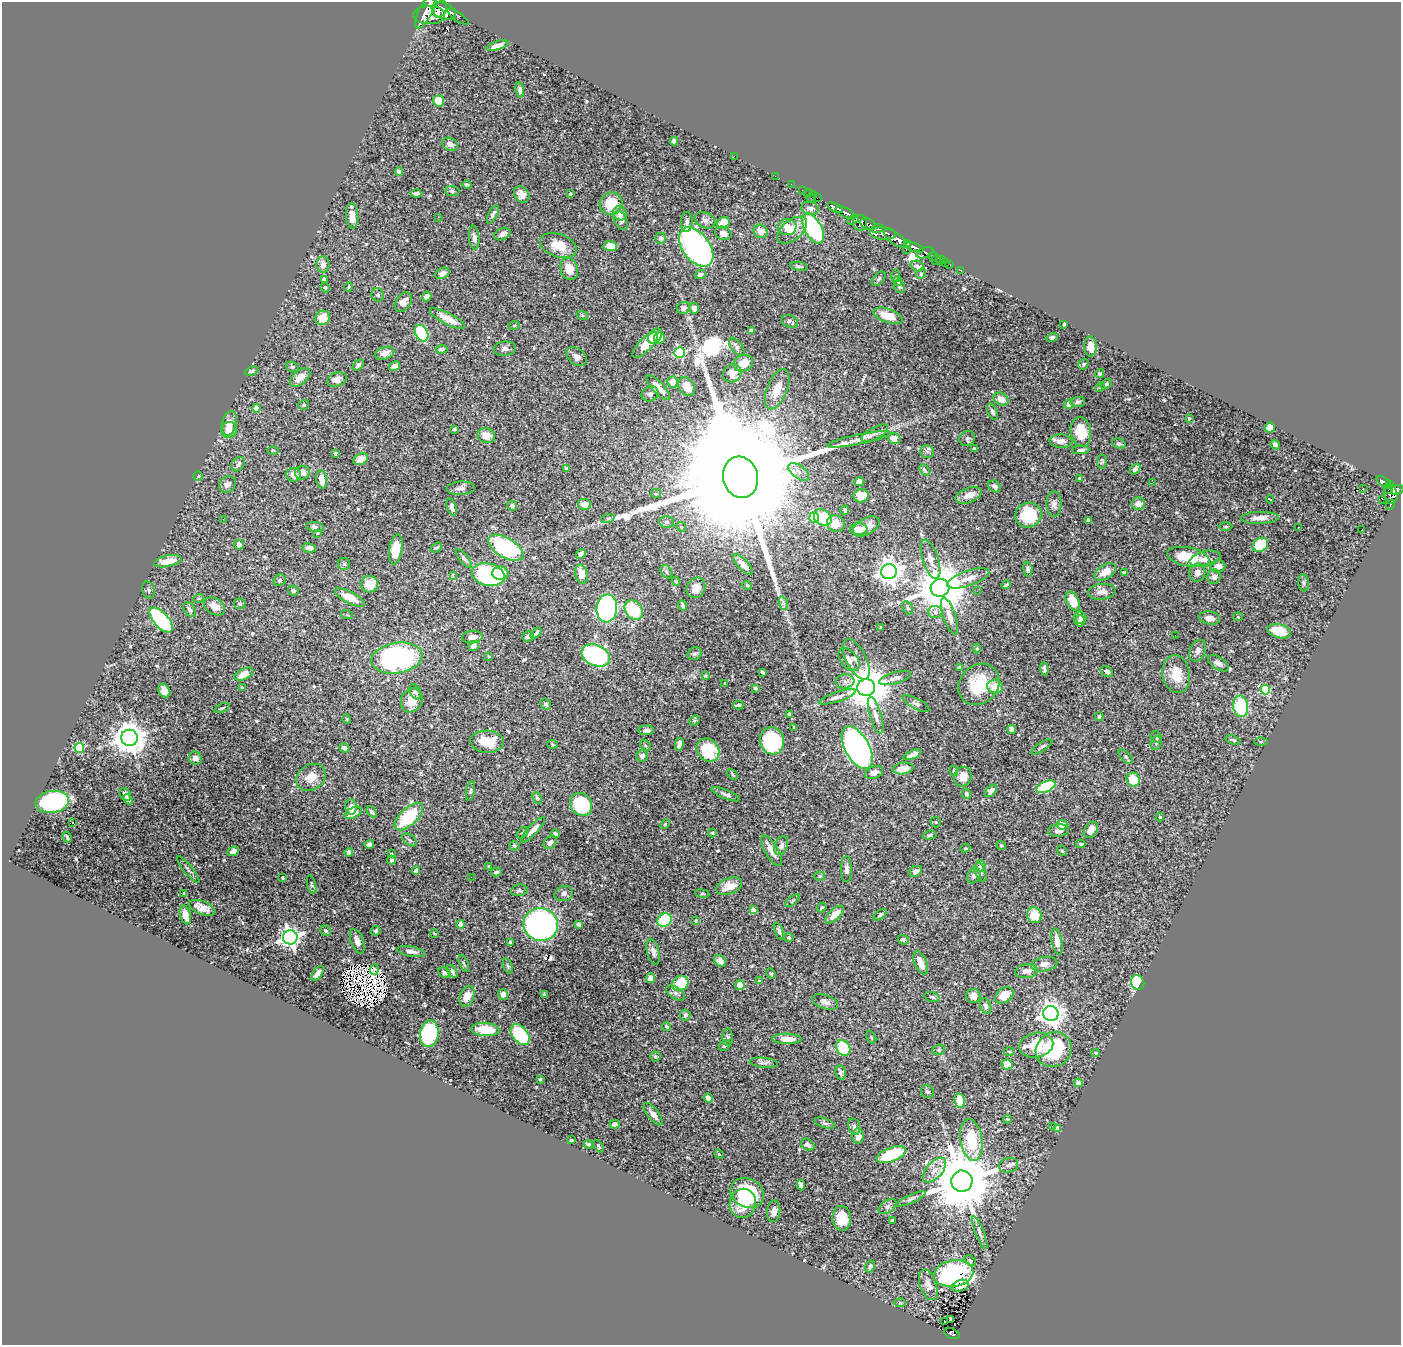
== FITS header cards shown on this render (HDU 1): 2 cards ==
NAXIS1  =                 1399
NAXIS2  =                 1343

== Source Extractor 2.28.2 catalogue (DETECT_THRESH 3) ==
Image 1399 x 1343 px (HDU 1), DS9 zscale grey, 1 PNG px = 1 image px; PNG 1403 x 1347 px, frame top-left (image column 1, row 1343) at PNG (2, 2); each listed source drawn as its Kron ellipse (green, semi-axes under 4 px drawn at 4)
Background 2.57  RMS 0.025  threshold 0.0743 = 3 sigma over >= 5 px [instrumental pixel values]
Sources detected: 571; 8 with non-positive FLUX_AUTO (blend fragments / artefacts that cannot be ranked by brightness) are neither listed nor drawn; of the other 563, the 500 brightest by FLUX_AUTO listed and drawn (63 fainter detections omitted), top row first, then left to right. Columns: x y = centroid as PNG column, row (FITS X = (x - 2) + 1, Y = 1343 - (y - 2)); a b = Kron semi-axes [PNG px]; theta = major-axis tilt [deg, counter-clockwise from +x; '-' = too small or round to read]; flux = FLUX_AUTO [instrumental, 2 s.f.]
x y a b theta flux
430 2 6 2 -7 2800
440 9 9 6 62 7900
426 10 20 6 63 11000
444 11 13 8 -21 14000
429 15 16 9 -1 9500
458 17 13 3 -36 1200
497 46 11 4 16 11
520 90 7 4 -81 5.4
439 101 5 5 - 41
674 141 4 4 - 5.8
450 144 8 6 -24 9
734 156 2 2 - 40
399 171 4 3 - 3.7
775 176 2 2 - 32
791 184 2 2 - 30
467 185 4 3 - 3
803 190 3 2 - 67
452 191 7 5 -1 3.4
416 193 5 3 - 5
570 193 3 3 - 1.9
808 193 4 3 - 42
522 194 9 7 -53 12
812 197 6 3 60 130
817 198 2 2 - 35
611 204 11 11 - 48
810 208 9 6 -13 7.8
835 208 8 4 -26 15000
620 213 7 6 - 12
846 213 11 4 -26 4900
493 214 10 4 63 4.4
352 216 13 6 -86 17
438 217 2 2 - 48
705 220 11 7 -27 6.5
853 220 6 3 37 910
621 221 10 6 -63 7.6
687 222 10 5 86 5.3
723 223 6 5 - 25
860 223 8 7 - 2000
868 224 8 5 -28 1600
787 227 9 8 - 17
813 228 16 8 -62 190
877 229 6 4 20 1100
792 230 17 10 40 23
761 231 7 6 - 17
723 233 8 6 -20 8.1
502 234 8 5 25 7.9
883 234 13 6 -4 4800
474 238 12 5 -84 6.9
661 238 5 5 - 5
895 239 14 5 -35 11000
907 244 4 3 - 1800
558 245 19 11 -18 31
610 246 7 5 -3 20
696 247 22 13 -54 530
915 247 10 4 -19 5200
906 250 3 2 - 94
925 253 9 5 19 1100
933 256 5 4 - 520
936 260 5 2 - 30
941 260 4 3 - 200
946 262 3 2 - 50
323 265 8 6 -87 11
950 265 3 2 - 57
799 266 9 3 -10 3.1
917 266 7 5 -22 5.2
569 269 11 8 -73 22
960 270 2 2 - 23
442 273 7 5 26 8.1
700 274 6 4 21 4.7
921 274 5 4 - 2.2
896 275 6 4 70 2.1
324 279 4 4 - 7.3
879 279 8 5 47 3.3
898 281 5 4 - 6
348 287 4 2 - 1.7
900 287 6 5 - 3.6
325 288 5 3 - 1.8
378 295 7 6 - 4.2
427 296 5 4 - 9.2
403 302 11 7 53 12
683 308 7 6 - 6
694 308 5 5 - 9.1
582 315 6 4 -19 2
888 316 15 7 -18 29
323 318 7 7 - 23
447 319 20 6 -28 23
789 321 8 6 -22 5.2
1064 324 3 3 - 3.4
514 325 6 4 2 2
751 330 4 3 - 7.4
422 333 9 6 -64 100
655 336 8 6 51 20
1052 337 5 4 - 3.4
660 338 6 5 - 23
645 345 17 6 46 33
737 347 11 5 -51 4.9
1090 347 10 6 -87 14
442 349 6 4 6 3.6
505 349 11 7 7 6.8
384 353 10 6 16 9.9
680 353 5 5 - 160
577 357 11 8 -39 8.8
743 363 10 8 25 20
1083 364 6 4 54 2.8
358 365 7 4 46 5.2
395 366 6 4 31 7.5
292 367 6 5 - 2.5
251 371 7 4 20 3.8
732 373 10 8 46 15
1100 373 4 4 - 2.4
300 377 12 7 39 17
337 379 10 7 19 9
673 382 5 5 - 18
1106 384 6 4 31 2.8
658 387 16 5 -46 21
687 387 10 7 -58 21
1100 387 5 4 - 1.9
777 389 21 10 68 27
650 394 9 7 31 6.5
1001 399 8 6 -30 15
1078 402 7 5 6 3.5
1069 404 4 4 - 13
304 405 5 5 - 2.9
256 408 4 4 - 20
992 412 8 4 -66 4.1
1189 418 4 3 - 2.8
229 423 12 7 75 27
1270 427 5 5 - 15
454 429 4 3 - 2.1
229 430 8 7 - 11
1081 432 15 10 -82 44
875 433 14 6 28 9.9
486 436 9 7 -17 20
967 438 8 7 - 3.9
859 439 32 5 11 13
894 439 6 5 - 17
1061 441 11 6 -4 11
1119 443 7 5 -19 3.6
1275 445 5 4 - 5.5
974 449 4 3 - 5.4
273 450 6 3 0 1.7
1081 450 8 4 3 4.5
927 452 6 6 - 4.4
336 453 3 3 - 2.7
361 459 7 5 32 15
1102 462 7 5 83 2.6
238 464 8 6 53 6.1
566 468 4 3 - 2.9
1135 469 6 4 50 4.6
924 470 6 3 -48 2.8
799 472 12 6 -36 9.8
302 473 7 7 - 9.9
294 475 7 7 - 14
198 476 5 4 - 2.2
741 477 21 17 -75 160000
322 479 9 5 -82 13
1080 479 4 3 - 4.1
859 481 5 4 - 7.9
1153 482 2 2 - 3.5
1384 482 8 4 -30 760
227 484 9 7 49 8.2
1389 485 4 3 - 550
994 486 7 5 -46 5.9
461 488 14 6 3 8.1
1363 488 3 2 - 4.7
1388 489 5 2 - 300
1397 490 6 4 15 1700
656 494 5 4 - 2.6
969 495 14 7 20 14
1391 495 9 6 -82 2300
861 496 7 6 - 21
1270 499 4 2 - 2.8
1382 499 2 2 - 35
585 504 7 5 -12 13
1054 504 13 7 -90 7.7
1138 504 6 6 - 12
1390 505 5 3 - 130
512 506 5 5 - 3.7
452 507 9 4 -71 7.5
845 510 5 3 - 2.1
1028 515 13 12 - 81
823 517 9 7 -34 56
608 518 7 4 19 3.2
814 518 5 5 - 97
1260 518 19 6 1 13
223 519 2 2 - 6.1
1088 521 4 3 - 6.4
666 522 7 5 -2 4.5
836 524 9 8 - 25
866 526 14 8 28 20
315 527 9 4 -6 5.3
681 527 5 4 - 2.4
1226 527 7 3 0 2
1298 527 3 2 - 1.7
859 529 9 6 0 25
1362 530 3 2 - 1.9
317 533 3 3 - 2.2
239 545 5 4 - 7.4
1260 545 8 6 33 53
309 548 7 4 -8 8.5
437 548 6 3 37 2.1
506 548 19 10 -30 160
396 549 15 6 81 42
581 554 5 4 - 5.3
1188 557 21 9 -12 53
464 559 11 4 -50 4.7
930 559 20 8 -72 16
1205 559 16 7 15 13
168 561 14 5 12 26
344 564 6 6 - 3.1
743 565 13 5 -48 12
1218 566 7 6 - 8.1
1028 569 7 4 -83 3.7
666 572 7 5 -58 3.5
889 572 8 7 - 1400
1105 572 12 7 31 20
500 573 8 6 0 19
1124 573 4 3 - 3.7
1197 573 9 8 - 9.3
581 574 9 6 -76 22
453 575 3 2 - 69
488 575 16 11 -13 280
1214 577 7 6 - 6
968 578 22 7 19 19
280 580 6 5 - 3.1
676 581 5 4 - 1.8
1303 583 8 5 -83 3.4
369 584 8 8 - 27
747 585 5 4 - 2
1006 585 5 2 - 2.3
696 588 10 9 - 14
940 588 9 9 - 9600
148 590 9 6 -74 3.2
293 591 5 5 - 3.8
977 591 2 2 - 6.1
1102 592 14 8 6 11
350 597 16 5 -27 23
199 598 5 3 - 1.9
1073 601 10 6 -63 28
783 603 7 4 -70 4
240 604 6 5 - 3.8
214 606 11 8 -32 16
683 606 5 4 - 3
607 608 14 10 85 390
908 608 7 4 -61 2.8
190 610 8 5 -58 5.1
634 610 11 8 -54 72
935 612 7 6 - 6.3
347 615 6 4 -18 1.8
949 616 19 6 -71 14
1238 617 5 4 - 1.8
1080 618 6 5 - 3.8
1210 618 10 6 -9 11
161 620 15 7 -48 190
1080 621 6 5 - 4.6
881 628 3 3 - 2.2
1279 631 12 7 -15 34
536 633 6 4 45 3.8
1175 635 2 2 - 4.6
528 636 6 5 - 5.9
472 637 10 6 6 10
473 646 5 5 - 6.5
977 649 5 4 - 2.4
1198 651 11 7 66 7.3
695 654 7 6 - 4.2
596 655 15 10 -23 240
489 656 3 3 - 1.9
397 658 26 15 9 350
849 659 13 8 -50 8.7
856 659 22 10 -62 17
1218 663 11 6 -34 8.8
959 667 4 3 - 1.7
1044 669 7 2 -85 2.9
762 672 4 2 - 2.3
1107 672 6 5 - 5.1
244 674 10 5 27 19
1176 674 19 14 -80 39
705 676 4 3 - 1.7
895 678 16 5 16 8.7
845 681 9 7 5 8.2
725 683 3 3 - 2.1
979 684 22 19 46 70
995 687 8 7 - 23
242 688 3 3 - 2.6
755 688 4 3 - 2.6
866 688 9 8 - 7600
1265 690 5 5 - 99
164 691 7 5 -62 12
415 692 8 5 -68 3.7
837 697 19 5 18 8.6
412 700 12 10 62 27
545 704 6 5 - 3.6
916 704 14 5 -28 5.1
738 705 5 3 - 5.3
1241 706 11 7 -81 83
222 708 8 2 23 1.9
790 714 4 3 - 2.1
876 715 19 6 -73 11
1099 717 4 3 - 3.8
347 719 4 4 - 1.8
694 720 5 4 - 2.5
794 727 3 3 - 2.2
1012 729 4 4 - 4.9
646 730 7 5 3 5.4
1157 737 6 5 - 3.4
129 738 8 8 - 3200
1233 740 8 4 -19 3
772 741 14 12 -74 150
487 742 17 11 -4 38
1261 742 6 4 1 2.2
1156 743 7 5 70 3.1
553 744 5 3 - 2
679 744 6 4 78 7.7
645 745 6 4 -47 2.5
1042 747 12 3 32 3.6
79 748 5 5 - 94
344 748 5 4 - 5.4
857 748 23 12 -61 850
708 750 12 10 -48 78
912 755 9 4 22 11
642 756 6 5 - 8.4
1126 757 9 4 -45 3.4
195 758 7 6 - 8.8
903 768 10 5 9 26
954 771 5 4 - 2.5
874 773 9 6 19 9.5
733 774 6 3 -46 1.7
311 777 16 12 34 24
963 777 10 8 68 17
1133 779 7 6 - 39
1046 787 10 5 24 130
470 791 10 4 79 3.2
991 791 7 5 47 7.6
125 794 7 5 -53 9.3
726 794 15 4 -22 5.5
966 794 5 4 - 2.8
537 798 6 4 -63 3.1
128 799 5 4 - 5.9
52 802 17 11 9 250
581 804 12 10 -55 110
351 807 7 6 - 9.5
372 812 6 4 -51 3.8
353 813 9 5 26 15
409 816 18 8 44 90
1160 817 4 4 - 2.3
73 822 3 2 - 3
936 822 5 5 - 1.7
665 824 5 4 - 1.8
1062 825 5 5 - 17
533 830 16 5 47 13
1091 830 9 6 58 13
1058 831 10 6 4 7.7
523 833 7 4 45 2.8
712 833 4 4 - 1.8
555 834 4 4 - 3.8
930 835 7 4 10 3.3
67 837 5 3 - 2.4
410 840 8 5 -37 3.7
550 842 7 5 45 6
369 844 5 4 - 4.5
1081 844 4 3 - 2.9
1001 845 5 4 - 2.5
514 846 5 4 - 2.3
781 846 10 6 67 8.2
965 848 5 4 - 1.7
233 851 6 4 25 9.3
772 851 17 6 -59 18
1062 851 5 4 - 2.3
349 852 4 4 - 5.5
391 854 3 3 - 2.7
391 860 4 4 - 2.7
489 866 3 3 - 2.6
980 866 5 5 - 3.9
188 869 16 4 -50 4.3
847 869 13 5 89 8.7
416 870 4 4 - 12
916 871 6 5 - 7.2
496 872 5 4 - 3.2
981 872 10 5 -68 4.5
819 876 5 4 - 2.3
974 876 8 6 53 5
471 877 2 2 - 11
283 878 4 2 - 1.8
312 884 10 4 -76 3
729 886 13 8 20 17
519 890 8 6 10 4
184 893 3 3 - 2.1
564 894 9 7 15 5.3
702 894 7 3 -8 2
792 901 8 3 41 2.5
822 907 5 4 - 1.9
202 908 14 6 -22 14
753 910 4 4 - 17
185 915 9 5 -75 16
835 915 12 5 43 16
880 915 7 4 39 3.3
1034 915 8 7 - 30
664 920 7 6 - 92
696 921 4 3 - 1.8
460 924 4 4 - 11
578 924 4 3 - 4.1
541 925 17 16 - 560
326 931 6 5 - 3.1
376 931 5 4 - 3.3
779 931 9 4 -69 4
434 934 4 3 - 1.9
290 937 7 7 - 1000
789 937 5 4 - 2.4
903 940 5 4 - 3.9
357 941 13 6 -70 10
1057 941 13 5 -81 13
510 942 3 3 - 4.8
411 951 14 5 -10 9.9
653 952 13 6 -74 8.3
720 961 6 5 - 7.7
464 963 9 3 -68 2.6
921 963 12 6 -66 17
1044 964 13 7 11 10
508 966 8 4 -69 2.9
374 970 5 3 - 2
452 971 7 4 -53 4.6
1027 971 11 7 6 9.8
317 973 8 4 52 8.1
444 973 6 5 - 4.7
771 974 5 4 - 1.9
650 978 5 4 - 10
759 981 4 3 - 3.4
1138 982 7 6 - 73
680 983 8 7 - 53
740 985 5 5 - 15
676 993 11 5 -33 6
503 994 5 5 - 9.8
545 994 4 3 - 2.3
1004 995 10 7 35 32
467 996 11 7 68 20
973 996 7 7 - 12
932 997 8 4 -16 3.1
825 1002 13 7 -19 9
986 1006 8 5 -69 4
1051 1014 7 7 - 1400
685 1015 5 5 - 4.8
666 1027 4 3 - 2.2
485 1029 14 6 -3 44
429 1034 13 9 82 140
520 1035 12 7 -51 110
728 1037 8 5 -90 3.9
871 1037 6 4 -59 1.9
787 1039 14 5 -1 21
1036 1045 17 12 12 53
725 1046 6 5 - 3.2
843 1048 8 6 -58 76
939 1050 6 5 - 2.6
1054 1050 19 17 40 120
1009 1052 5 3 - 1.9
1096 1053 4 4 - 1.8
655 1057 5 5 - 3.6
764 1063 14 5 -5 5.4
1007 1064 5 5 - 31
841 1073 7 5 -77 5.1
540 1079 3 3 - 1.8
1078 1083 4 4 - 24
927 1092 7 6 - 4.5
708 1098 5 4 - 5.1
960 1101 7 5 -78 24
653 1114 13 5 -52 10
1007 1119 4 3 - 2.1
825 1123 10 5 -17 4.5
615 1124 5 4 - 6.3
1052 1126 2 2 - 10
854 1127 9 5 -76 5.2
1058 1128 4 4 - 15
858 1136 8 5 90 11
571 1140 3 3 - 2.9
971 1140 21 11 -80 69
588 1144 4 3 - 3.2
808 1145 7 5 -39 7.3
598 1146 7 3 -55 2.2
719 1154 5 4 - 1.9
891 1154 15 7 22 89
1008 1165 10 7 14 6.8
935 1170 15 8 48 15
962 1181 10 10 - 17000
801 1185 5 4 - 6
747 1193 17 14 -27 130
911 1199 16 4 24 5.6
743 1203 15 13 79 35
888 1206 10 6 37 5.6
774 1211 11 6 83 7.7
842 1218 12 9 -85 29
892 1220 3 2 - 2.1
980 1232 18 4 -69 6.6
970 1260 6 4 -41 3.5
870 1267 6 4 62 4.9
953 1273 20 13 9 230
928 1285 16 8 -72 12
960 1286 9 5 15 23
900 1303 6 4 -2 2.1
950 1319 3 2 - 2.2
944 1321 3 2 - 8.2
952 1334 8 5 -21 320
At the frame edge (FLAGS 8, measured only in part): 1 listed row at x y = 430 2
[63 fainter detections neither listed nor drawn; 8 non-positive-flux detections neither listed nor drawn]